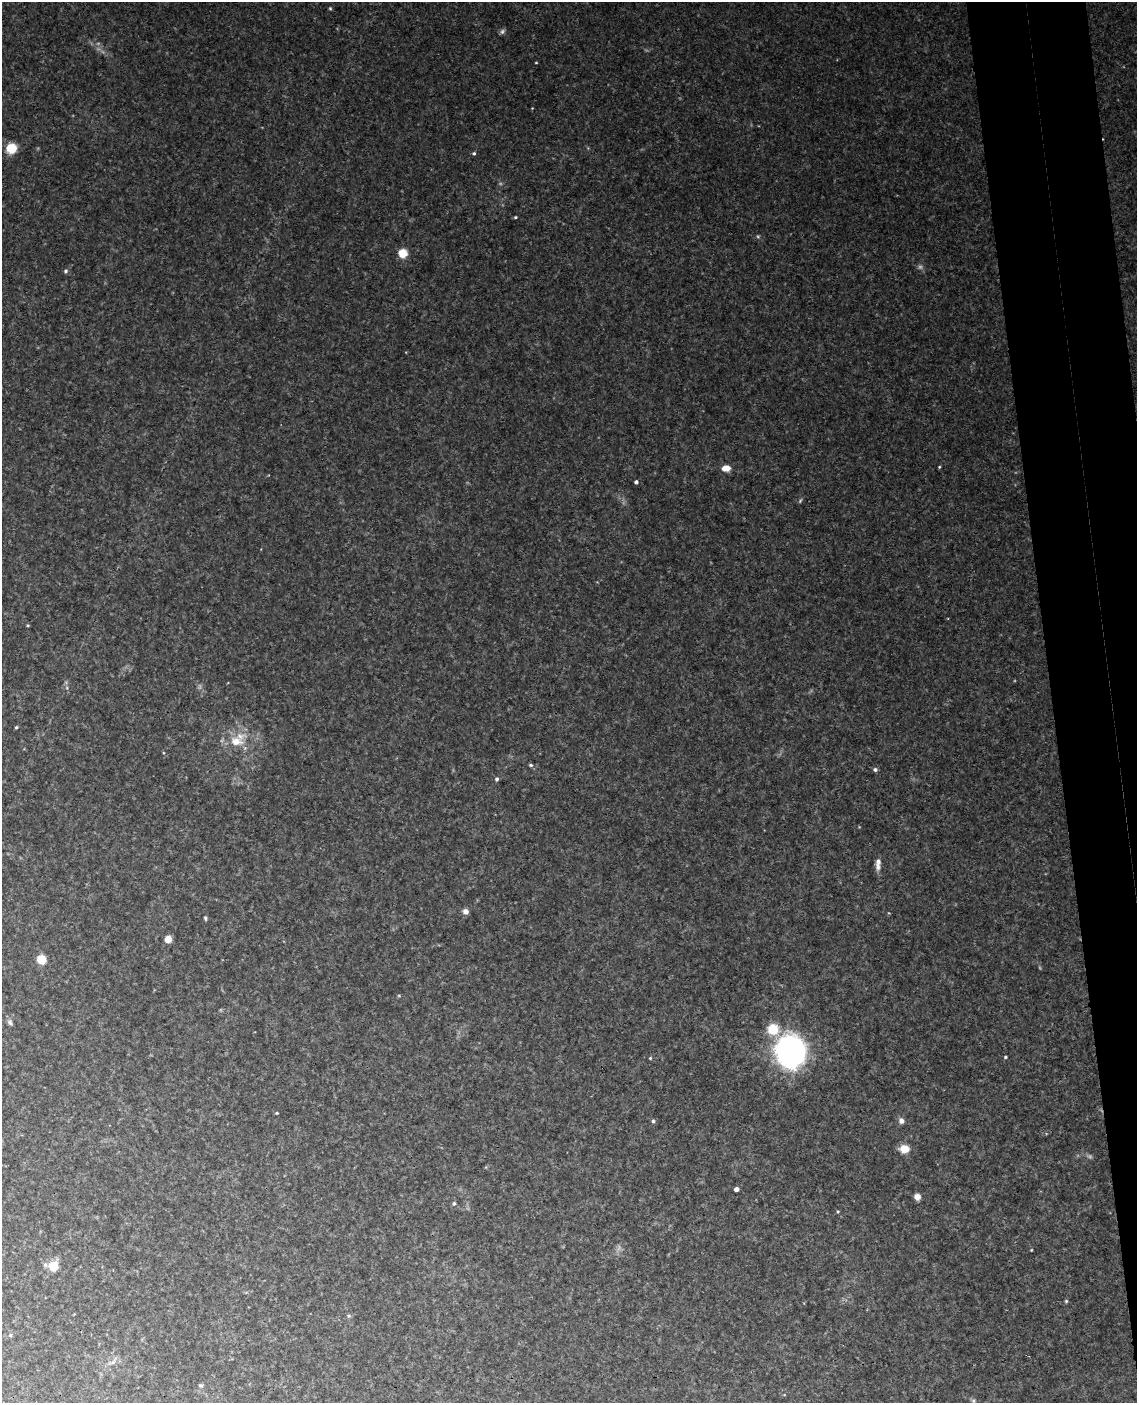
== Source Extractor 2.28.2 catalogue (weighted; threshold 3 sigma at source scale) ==
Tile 6 of 4 x 3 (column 2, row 2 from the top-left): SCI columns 1193-2327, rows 1642-3042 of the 4653 x 4581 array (HDU 1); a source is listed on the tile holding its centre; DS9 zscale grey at full resolution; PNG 1139 x 1405 px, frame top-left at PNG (2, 2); no overlay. Shown black and unused: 7% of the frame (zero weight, under 3 of 4 exposures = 6% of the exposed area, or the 3 px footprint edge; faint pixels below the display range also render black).
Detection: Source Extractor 2.28.2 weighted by HDU 2 'WHT'; one run over the whole footprint, this tile lists its part. Background 0.0683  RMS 0.0062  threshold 0.0279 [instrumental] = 3 sigma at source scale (4.5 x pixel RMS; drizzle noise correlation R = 1.50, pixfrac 1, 0.05/0.05 arcsec/px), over >= 5 px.
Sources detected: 54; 7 too faint to see at this stretch — not listed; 2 inside a brighter listed object's ellipse — not listed separately; the other 45 listed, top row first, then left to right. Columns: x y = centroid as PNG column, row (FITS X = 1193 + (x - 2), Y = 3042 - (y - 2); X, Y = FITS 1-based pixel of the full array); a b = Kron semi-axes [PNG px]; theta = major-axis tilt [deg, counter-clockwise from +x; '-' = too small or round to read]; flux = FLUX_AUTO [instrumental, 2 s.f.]
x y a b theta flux
330 8 4 4 - 0.73
502 31 8 6 48 1.7
536 63 3 2 - 0.53
532 108 3 3 - 0.41
11 148 8 8 - 19
474 153 4 4 - 1.2
515 217 4 3 - 0.75
403 253 7 7 - 12
66 271 6 6 - 1.3
939 467 4 3 - 0.64
726 468 9 7 2 5.8
636 482 4 4 - 1.7
28 625 4 3 - 0.72
67 688 6 4 -47 1
16 727 4 3 - 0.82
236 742 20 13 13 15
531 765 6 4 -1 1.2
875 770 5 5 - 1.5
497 779 5 4 - 1.3
878 867 11 7 -87 3.2
465 911 6 6 - 3.4
205 918 5 4 - 1
168 939 5 5 - 15
41 959 5 5 - 41
10 1022 9 7 -52 1.9
773 1029 9 9 - 20
790 1051 16 14 -74 390
1005 1057 4 3 - 0.84
650 1058 4 4 - 0.72
277 1113 4 3 - 0.64
653 1121 5 5 - 1.2
901 1121 7 7 - 2.6
904 1149 10 8 1 8.4
736 1189 4 4 - 3.6
917 1197 6 5 - 5
454 1203 6 5 - 1.2
838 1212 5 4 - 0.72
1031 1250 3 3 - 0.5
53 1266 10 8 59 12
1066 1301 4 4 - 0.81
349 1316 6 4 -1 0.92
10 1335 6 5 - 1.1
113 1362 18 6 41 3.7
200 1385 6 5 - 1
973 1401 7 5 -47 1.3